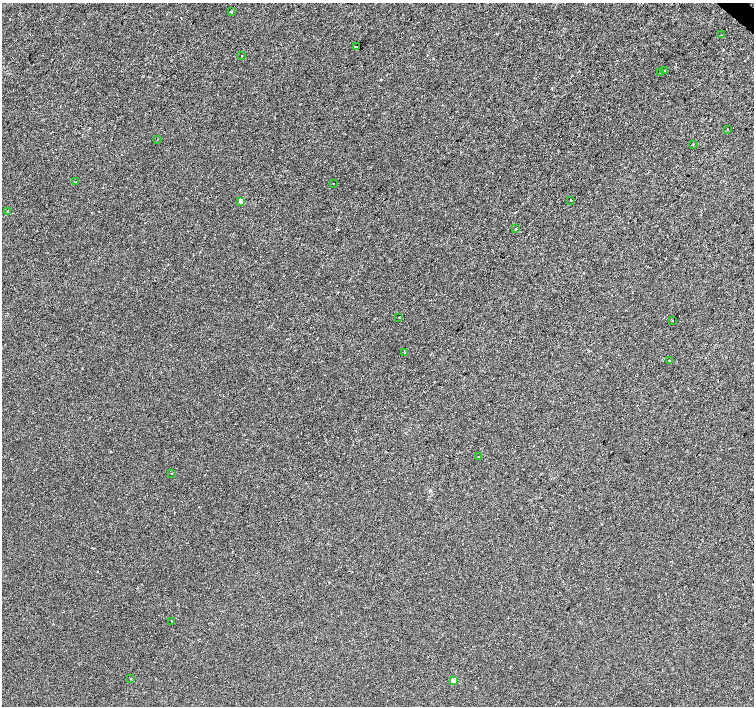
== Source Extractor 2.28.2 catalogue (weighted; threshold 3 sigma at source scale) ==
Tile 10 of 4 x 4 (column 2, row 3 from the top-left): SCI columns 1509-3011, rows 1641-3047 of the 6016 x 6029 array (HDU 1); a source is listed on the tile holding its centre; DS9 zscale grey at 2 x 2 block average (1 PNG px = mean of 2 x 2 image px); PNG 756 x 708 px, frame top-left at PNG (2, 3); each listed source drawn as its Kron ellipse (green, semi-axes under 4 px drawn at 4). Shown black and unused: <1% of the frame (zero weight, under 2 of 3 exposures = <1% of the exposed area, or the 3 px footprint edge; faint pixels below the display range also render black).
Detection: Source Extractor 2.28.2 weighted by HDU 2 'WHT'; one run over the whole footprint, this tile lists its part. Background 2.22e-04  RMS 0.0026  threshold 0.0116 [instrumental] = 3 sigma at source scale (4.5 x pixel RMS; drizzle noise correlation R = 1.50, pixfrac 1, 0.0396/0.0396 arcsec/px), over >= 5 px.
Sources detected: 25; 1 cosmic-ray / hot-pixel residue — neither listed nor drawn; the other 24 listed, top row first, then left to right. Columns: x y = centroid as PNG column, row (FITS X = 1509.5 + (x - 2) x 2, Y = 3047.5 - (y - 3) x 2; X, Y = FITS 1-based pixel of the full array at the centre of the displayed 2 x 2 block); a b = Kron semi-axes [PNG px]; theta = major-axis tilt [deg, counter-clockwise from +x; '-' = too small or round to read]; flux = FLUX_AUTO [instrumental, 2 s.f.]
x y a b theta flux
231 12 2 2 - 0.95
721 35 2 2 - 0.24
356 46 3 2 - 5.6
242 56 2 2 - 0.38
665 70 2 2 - 1.3
660 72 3 2 - 0.26
728 130 2 2 - 1.5
158 139 2 2 - 0.2
693 144 2 2 - 0.28
76 182 2 2 - 0.26
333 183 2 2 - 0.21
571 200 2 2 - 1.8
241 201 3 3 - 4.6
8 211 2 2 - 0.71
515 229 3 2 - 0.38
399 317 2 2 - 1.1
673 321 2 2 - 0.62
405 352 3 2 - 0.44
669 361 2 2 - 0.31
479 456 2 2 - 0.24
172 474 2 2 - 0.57
172 621 2 2 - 0.53
130 679 2 2 - 0.85
454 680 3 3 - 8.1
Diffuse or blended objects may show on this block-average render without a row.